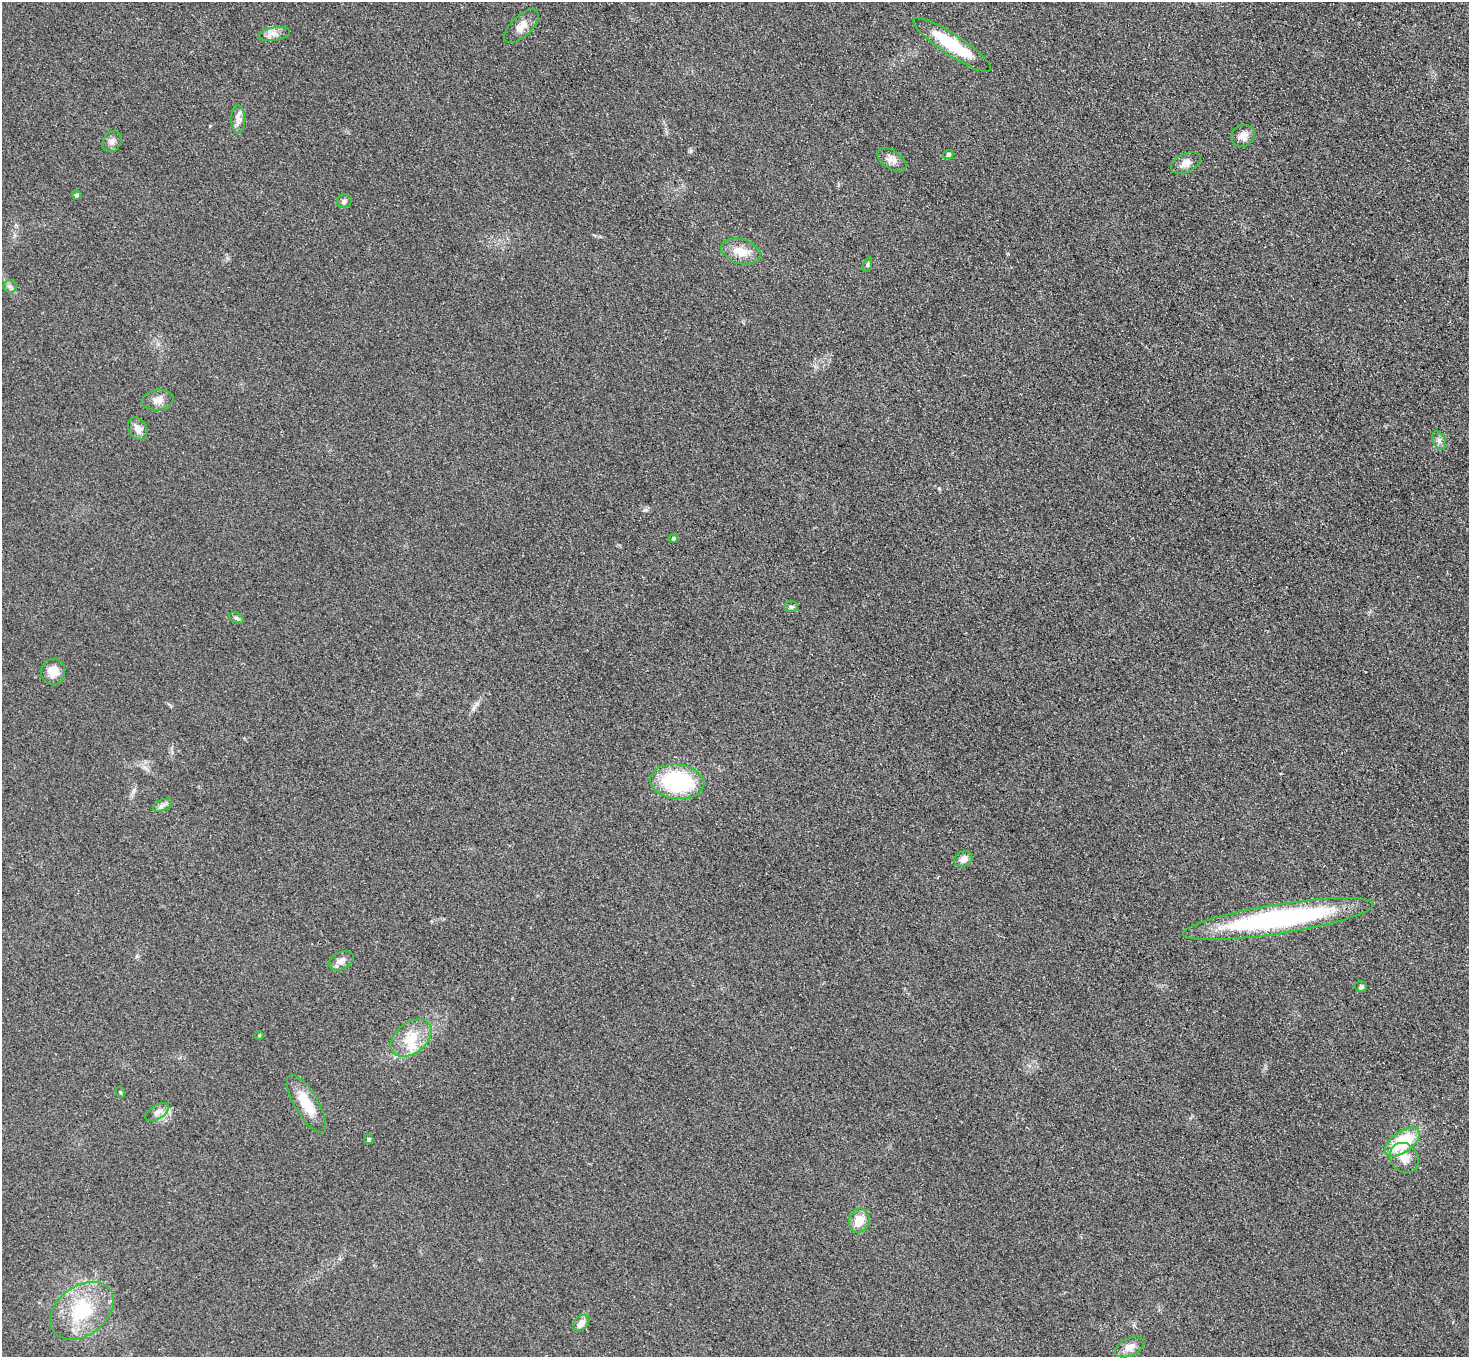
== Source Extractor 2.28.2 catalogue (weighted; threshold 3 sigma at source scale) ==
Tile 10 of 4 x 4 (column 2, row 3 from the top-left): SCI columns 1499-2965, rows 1538-2892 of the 5931 x 5925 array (HDU 1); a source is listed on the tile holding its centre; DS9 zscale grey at full resolution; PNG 1471 x 1359 px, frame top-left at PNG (2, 2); each listed source drawn as its Kron ellipse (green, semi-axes under 4 px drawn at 4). Shown black and unused: <1% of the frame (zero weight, under 3 of 4 exposures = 3% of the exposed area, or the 3 px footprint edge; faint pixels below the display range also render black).
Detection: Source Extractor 2.28.2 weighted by HDU 2 'WHT'; one run over the whole footprint, this tile lists its part. Background 0.147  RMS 0.012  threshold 0.054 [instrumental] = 3 sigma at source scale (4.5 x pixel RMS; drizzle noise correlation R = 1.50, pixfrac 1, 0.05/0.05 arcsec/px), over >= 5 px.
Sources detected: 40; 1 inside a brighter listed object's ellipse — not listed separately; the other 39 listed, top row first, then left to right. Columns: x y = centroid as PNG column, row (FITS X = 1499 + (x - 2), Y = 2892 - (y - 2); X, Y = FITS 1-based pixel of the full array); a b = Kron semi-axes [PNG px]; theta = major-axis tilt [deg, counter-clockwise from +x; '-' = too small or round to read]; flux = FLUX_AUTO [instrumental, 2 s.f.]
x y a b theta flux
522 26 22 10 44 12
274 34 16 6 9 7.4
952 45 46 10 -33 62
238 119 14 7 -88 6.9
1243 136 12 10 29 9.2
112 141 11 9 62 5.8
948 155 5 4 - 3.8
892 160 16 9 -34 7.6
1186 163 16 9 26 9.5
76 195 4 4 - 3
344 201 8 6 34 3.3
741 252 20 12 -15 19
867 265 7 3 71 1.8
10 286 6 6 - 3.1
158 400 16 10 9 9.3
138 429 12 9 -61 8.6
1439 441 10 6 -63 4.3
673 538 4 4 - 2.9
791 607 7 5 -1 3.1
236 618 8 5 -27 2.3
53 672 13 12 - 15
677 782 27 17 -7 110
163 805 10 5 26 4.1
963 859 9 7 29 7.8
1278 919 96 14 9 250
341 961 13 8 27 7.3
1361 987 6 5 - 2.5
259 1035 4 4 - 1.5
411 1038 23 15 39 30
120 1092 5 3 - 1.2
306 1104 33 11 -59 29
157 1112 13 6 32 6.4
369 1139 5 4 - 2.2
1402 1142 20 10 35 62
1404 1158 16 13 -52 14
859 1221 12 10 67 18
82 1311 35 24 37 73
581 1323 9 6 52 8.1
1130 1347 15 9 26 9.7
Unlisted compact peaks at least as high as the median listed source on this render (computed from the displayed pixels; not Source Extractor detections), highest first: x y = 939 488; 645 510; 210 126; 691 151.